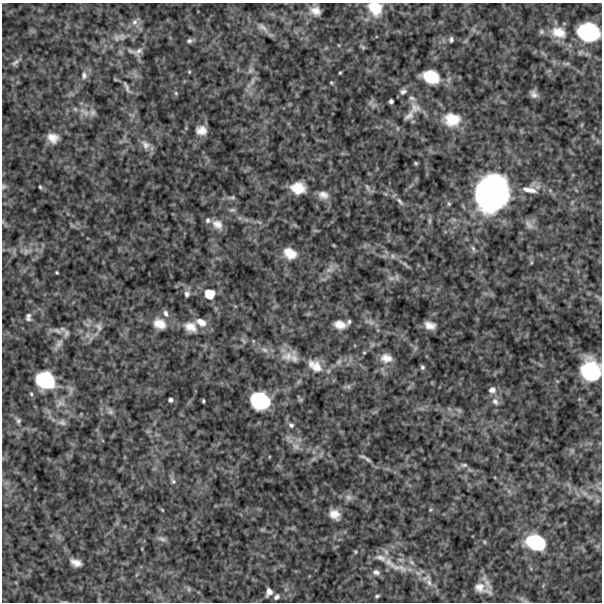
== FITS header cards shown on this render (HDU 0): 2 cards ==
NAXIS1  =                  600
NAXIS2  =                  600

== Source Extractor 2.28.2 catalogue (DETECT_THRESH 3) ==
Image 600 x 600 px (HDU 0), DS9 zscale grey, 1 PNG px = 1 image px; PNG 604 x 604 px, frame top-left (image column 1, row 600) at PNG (2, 3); no overlay
Background 460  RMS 130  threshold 387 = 3 sigma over >= 5 px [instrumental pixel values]
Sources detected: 133; all 133 listed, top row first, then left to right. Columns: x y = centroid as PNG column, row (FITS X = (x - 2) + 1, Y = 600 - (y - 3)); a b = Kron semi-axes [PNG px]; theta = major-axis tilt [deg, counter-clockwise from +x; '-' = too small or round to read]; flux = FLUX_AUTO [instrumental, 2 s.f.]
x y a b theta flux
375 8 19 16 -47 2.1e+05
315 11 11 8 -19 7.5e+04
135 22 10 8 73 4.8e+04
262 27 21 8 -40 6.6e+04
541 32 7 7 - 2.3e+04
558 32 23 16 -16 2.0e+05
588 32 23 18 -12 6.6e+05
119 37 23 10 12 9.7e+04
451 39 6 5 - 2.2e+04
189 41 8 6 7 2.4e+04
363 47 8 4 -42 1.4e+04
131 51 18 7 -20 4.4e+04
138 51 14 8 52 4.0e+04
16 62 15 5 43 3.3e+04
566 64 11 4 0 2.4e+04
250 70 11 8 66 4.0e+04
189 72 5 4 - 9.1e+03
340 73 3 2 - 9.0e+03
84 75 11 8 -85 4.5e+04
431 77 19 13 -20 2.7e+05
252 81 12 5 73 4.8e+04
331 83 4 4 - 1.1e+04
127 87 21 6 -64 4.2e+04
403 91 9 7 30 3.3e+04
176 93 6 5 - 1.2e+04
534 94 10 7 -44 4.3e+04
412 98 10 6 -28 3.1e+04
391 101 4 4 - 2.2e+04
370 102 10 5 51 2.6e+04
415 108 17 14 -34 9.4e+04
82 110 9 8 - 6.0e+04
92 112 11 8 78 4.5e+04
409 116 19 9 45 6.6e+04
452 119 20 16 -2 2.2e+05
201 130 12 10 -1 8.2e+04
53 138 14 11 -25 9.0e+04
145 145 16 11 -42 6.7e+04
416 163 5 4 - 1.2e+04
4 186 7 6 - 1.9e+04
40 187 4 3 - 1.2e+04
298 188 13 11 -5 1.7e+05
368 188 12 5 -59 2.5e+04
529 190 22 8 -11 1.1e+05
492 193 37 31 69 2.2e+06
323 195 13 10 -12 6.6e+04
232 198 9 6 2 2.1e+04
400 201 14 5 -48 3.3e+04
232 210 9 6 0 2.2e+04
208 220 8 7 - 2.8e+04
429 221 9 4 90 2.0e+04
259 222 7 4 -18 1.7e+04
217 224 15 11 -39 8.2e+04
529 225 16 8 -51 5.1e+04
473 248 8 5 -64 2.0e+04
27 251 12 7 21 4.3e+04
290 253 14 11 -28 1.3e+05
393 256 8 6 -2 3.1e+04
531 262 6 4 -72 1.1e+04
406 265 15 4 -43 2.5e+04
330 269 15 9 46 6.5e+04
57 272 3 3 - 9.5e+03
391 278 11 6 -13 3.6e+04
187 294 9 7 -88 3.2e+04
209 294 11 11 - 1.5e+05
166 313 9 6 -69 3.3e+04
28 317 10 7 -89 3.3e+04
201 322 15 9 -29 9.0e+04
349 322 6 5 - 1.9e+04
370 322 16 7 -16 4.4e+04
159 324 15 12 -25 1.1e+05
340 325 13 9 -13 8.7e+04
430 325 13 9 -17 7.6e+04
99 327 14 10 -80 6.2e+04
191 327 17 12 -24 1.0e+05
57 331 18 7 -15 6.6e+04
243 341 8 4 -46 1.6e+04
58 344 23 8 55 8.3e+04
415 348 7 4 71 1.7e+04
264 350 11 7 -30 4.7e+04
364 352 5 3 - 8.6e+03
288 356 22 12 28 9.9e+04
294 358 16 10 -77 5.8e+04
386 358 15 11 -7 9.4e+04
339 362 11 6 45 3.5e+04
315 366 24 15 -37 1.6e+05
422 367 6 5 - 1.9e+04
591 370 18 16 -71 5.6e+05
45 380 20 17 -26 5.0e+05
298 382 7 4 71 1.5e+04
348 387 8 6 -68 2.0e+04
492 390 10 9 - 5.0e+04
31 394 6 4 -69 1.4e+04
300 399 6 3 -51 1.5e+04
170 400 4 4 - 2.3e+04
203 401 4 3 - 1.1e+04
260 401 18 15 -23 5.2e+05
495 401 12 9 -60 5.4e+04
60 403 16 10 36 8.1e+04
459 410 9 6 -41 2.2e+04
110 411 10 7 -56 3.0e+04
18 421 9 7 -63 2.6e+04
62 422 11 9 -7 4.0e+04
291 425 8 7 - 2.9e+04
148 431 7 4 18 1.3e+04
296 446 13 9 -26 6.6e+04
367 459 12 5 -36 2.9e+04
464 465 11 6 0 2.6e+04
173 481 11 7 -62 3.0e+04
584 493 10 5 -27 3.8e+04
349 497 10 9 - 4.3e+04
162 510 6 3 -45 8.8e+03
430 510 5 4 - 1.0e+04
334 514 10 8 -38 8.7e+04
262 530 7 4 -1 1.3e+04
162 539 13 6 -15 3.3e+04
484 542 6 4 -89 8.9e+03
535 542 24 17 -19 4.6e+05
597 546 7 4 -18 1.5e+04
355 552 5 4 - 9.7e+03
386 552 11 6 -74 3.8e+04
381 558 20 9 -19 6.9e+04
400 560 10 5 -17 3.3e+04
412 562 10 6 -45 3.7e+04
76 563 10 6 -21 6.4e+04
390 563 25 10 -38 1.1e+05
399 568 29 10 -15 1.6e+05
376 572 10 7 -7 3.9e+04
429 582 15 9 -70 8.1e+04
481 588 17 7 -26 8.0e+04
189 589 6 6 - 1.8e+04
269 592 8 6 72 5.1e+04
377 596 5 4 - 1.6e+04
276 597 8 6 40 2.9e+04
At the frame edge (FLAGS 8, measured only in part): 4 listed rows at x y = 375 8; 588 32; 4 186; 591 370